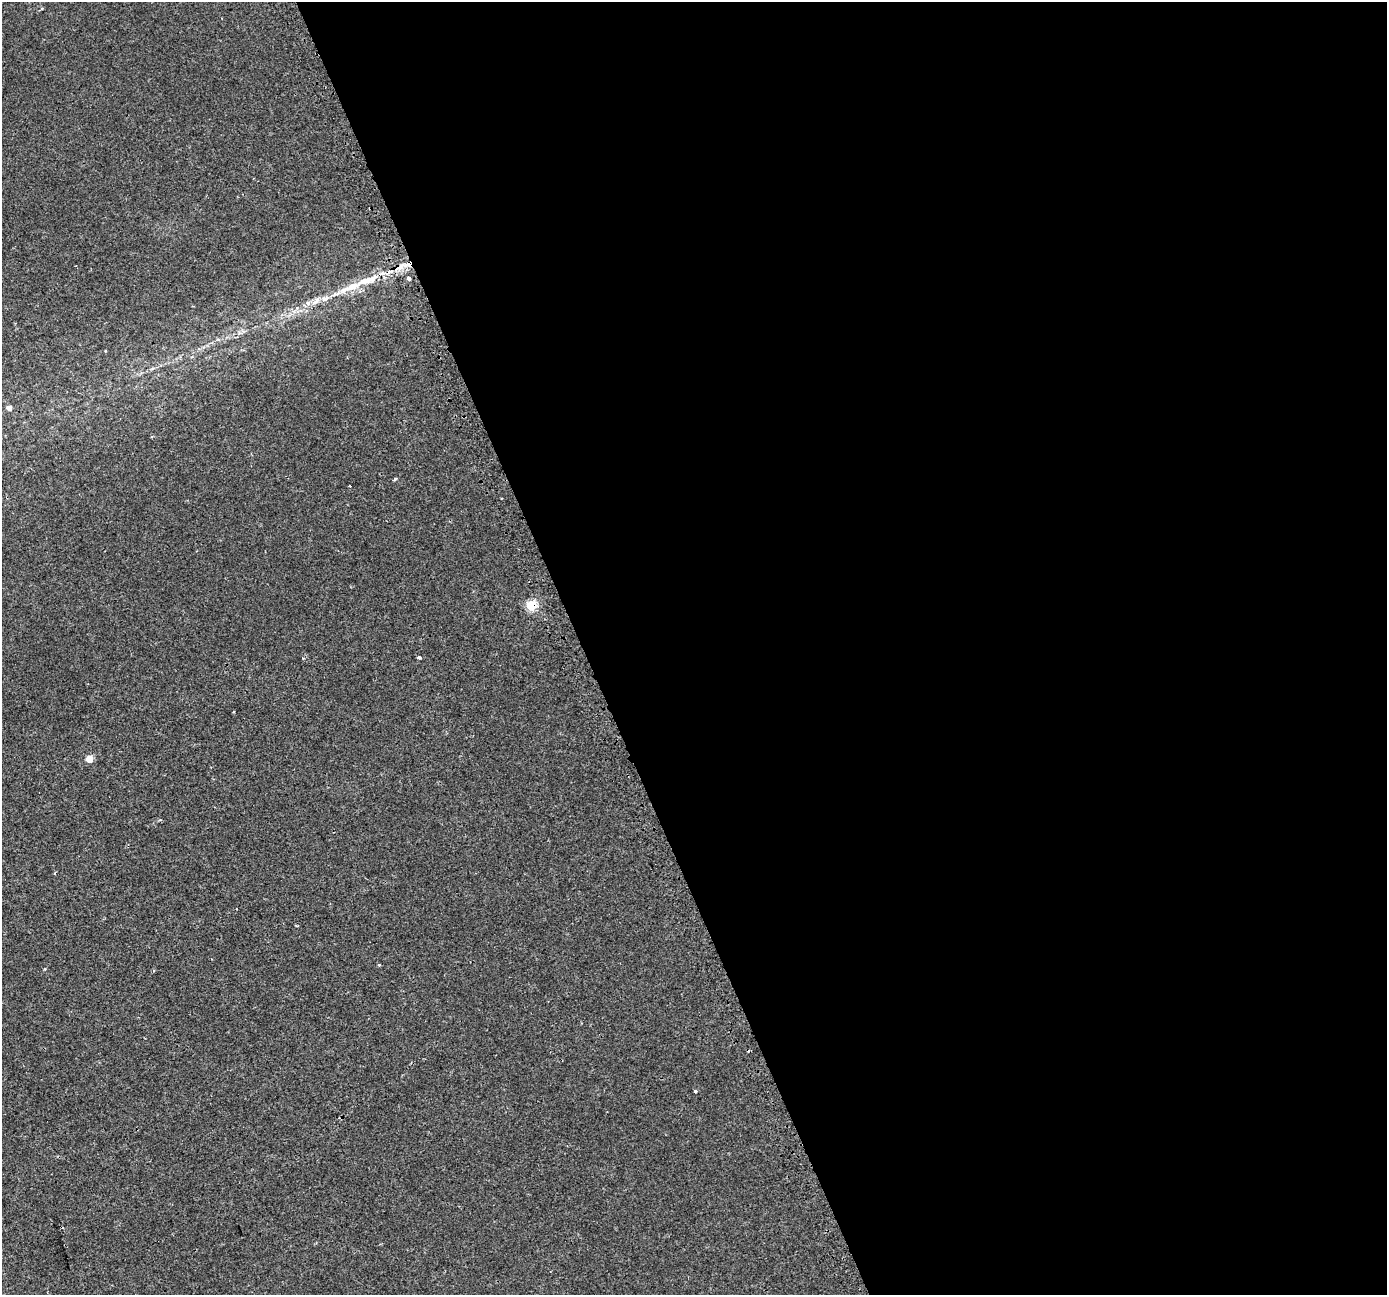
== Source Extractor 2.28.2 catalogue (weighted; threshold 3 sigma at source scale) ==
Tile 8 of 4 x 4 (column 4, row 2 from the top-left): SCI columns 4180-5564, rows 2676-3968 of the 5624 x 5415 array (HDU 1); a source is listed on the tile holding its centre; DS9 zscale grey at full resolution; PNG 1389 x 1297 px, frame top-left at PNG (2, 2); no overlay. Shown black and unused: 58% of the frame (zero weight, under 2 of 3 exposures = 2% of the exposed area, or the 3 px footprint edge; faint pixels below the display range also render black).
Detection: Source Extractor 2.28.2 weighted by HDU 2 'WHT'; one run over the whole footprint, this tile lists its part. Background 0.00151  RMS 0.0035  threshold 0.0157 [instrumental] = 3 sigma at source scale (4.5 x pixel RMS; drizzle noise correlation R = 1.50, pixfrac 1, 0.0396/0.0396 arcsec/px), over >= 5 px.
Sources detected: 18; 1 cosmic-ray / hot-pixel residue — not listed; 3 inside a brighter listed object's ellipse — not listed separately; the other 14 listed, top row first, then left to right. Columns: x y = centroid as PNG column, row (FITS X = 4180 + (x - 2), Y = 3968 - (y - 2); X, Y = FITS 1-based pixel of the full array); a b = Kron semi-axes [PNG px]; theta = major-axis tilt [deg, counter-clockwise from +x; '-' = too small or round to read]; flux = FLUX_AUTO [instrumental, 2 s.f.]
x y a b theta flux
400 267 11 8 13 2.8
409 278 4 3 - 1.8
351 287 47 9 23 10
308 303 7 6 - 1.1
153 368 6 4 19 0.58
9 408 5 5 - 1.5
395 479 4 4 - 0.48
531 605 6 5 - 25
419 657 4 3 - 2.2
89 759 5 5 - 5.2
54 873 4 3 - 0.35
296 925 4 3 - 0.31
379 965 4 3 - 0.38
695 1091 4 4 - 0.55
Overlapping masked pixels (flux is a lower limit): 3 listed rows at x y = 400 267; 351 287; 531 605
Unlisted compact peaks at least as high as the median listed source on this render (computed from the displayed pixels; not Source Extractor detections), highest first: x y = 45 969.